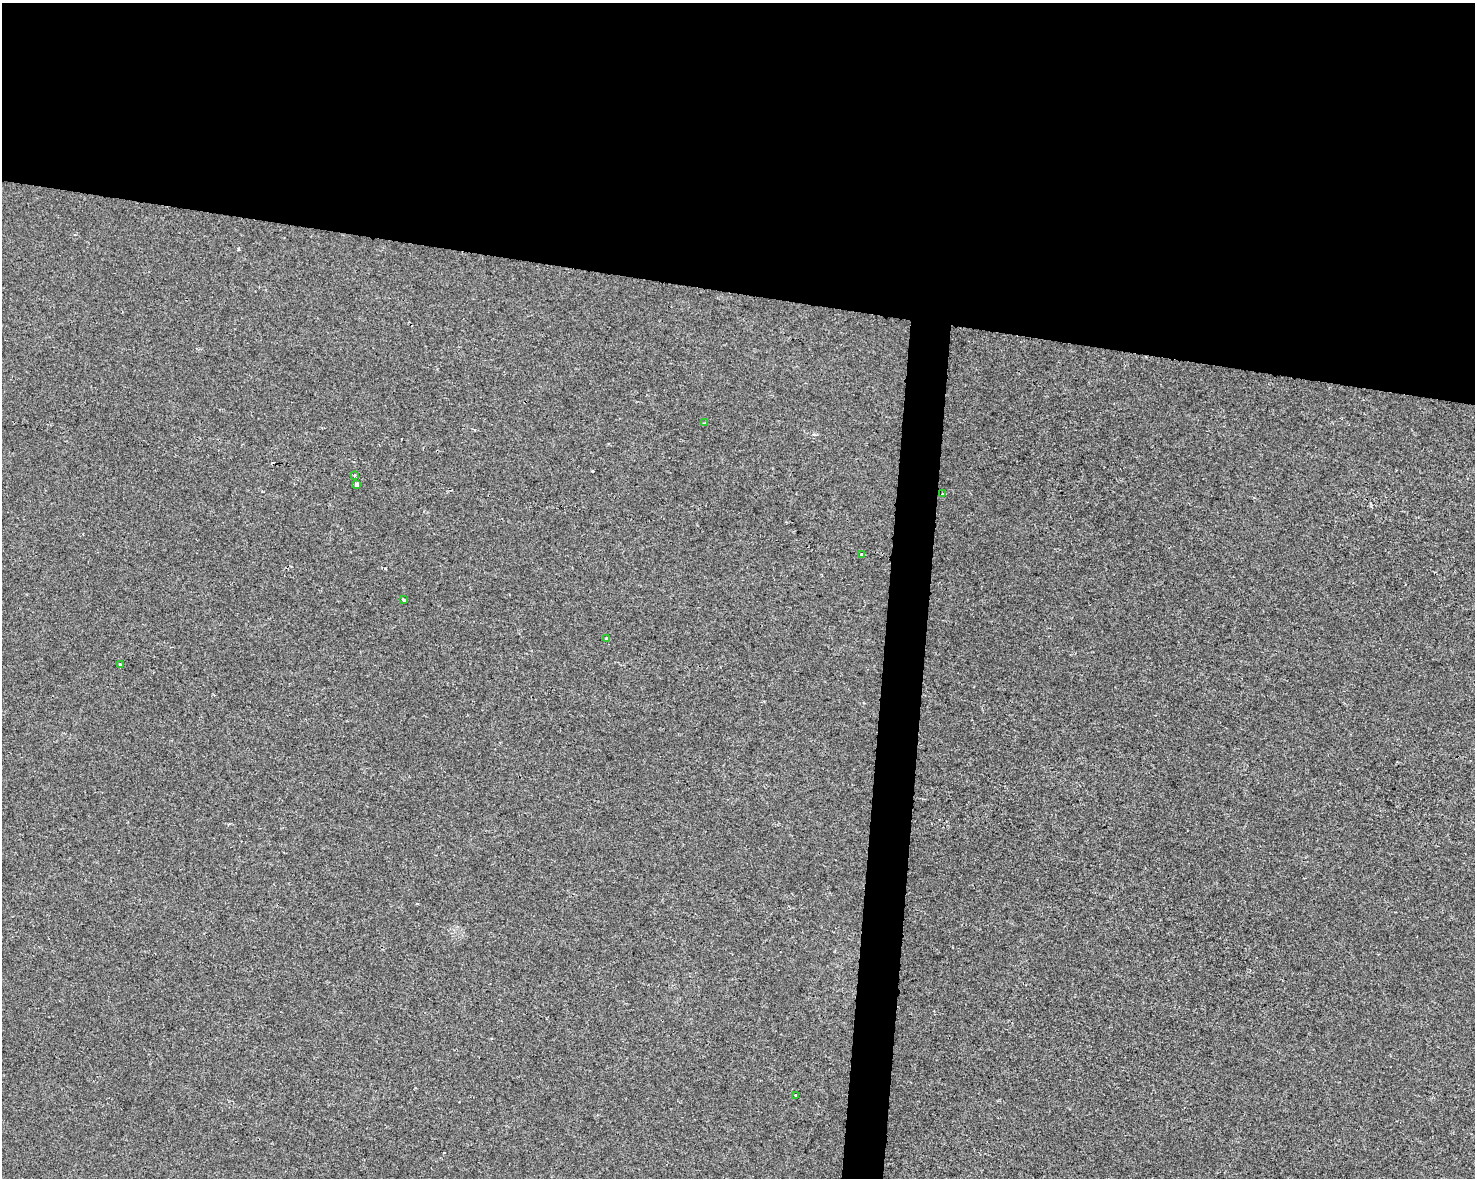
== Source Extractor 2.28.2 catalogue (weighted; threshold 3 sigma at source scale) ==
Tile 2 of 3 x 4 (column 2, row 1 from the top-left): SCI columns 1702-3174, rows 3539-4714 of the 4934 x 4714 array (HDU 1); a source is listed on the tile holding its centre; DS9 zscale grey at full resolution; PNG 1477 x 1180 px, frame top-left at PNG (2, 3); each listed source drawn as its Kron ellipse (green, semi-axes under 4 px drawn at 4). Shown black and unused: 27% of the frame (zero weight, under 2 of 3 exposures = <1% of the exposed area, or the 3 px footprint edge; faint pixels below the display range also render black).
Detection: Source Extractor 2.28.2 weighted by HDU 2 'WHT'; one run over the whole footprint, this tile lists its part. Background 0.00135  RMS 0.0056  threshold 0.0251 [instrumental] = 3 sigma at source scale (4.5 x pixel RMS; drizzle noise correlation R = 1.50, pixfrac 1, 0.0396/0.0396 arcsec/px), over >= 5 px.
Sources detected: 10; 1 cosmic-ray / hot-pixel residue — neither listed nor drawn; the other 9 listed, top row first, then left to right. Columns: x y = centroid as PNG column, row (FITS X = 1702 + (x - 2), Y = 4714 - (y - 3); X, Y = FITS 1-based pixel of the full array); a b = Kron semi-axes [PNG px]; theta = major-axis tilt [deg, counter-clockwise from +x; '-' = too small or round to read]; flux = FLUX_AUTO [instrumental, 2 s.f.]
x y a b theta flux
705 423 4 3 - 0.77
354 475 3 2 - 0.84
357 484 4 3 - 1.6
943 494 3 2 - 0.56
862 555 4 3 - 3.2
403 600 4 3 - 1.7
606 638 3 3 - 1.3
120 664 3 3 - 1.9
795 1095 3 3 - 1.5